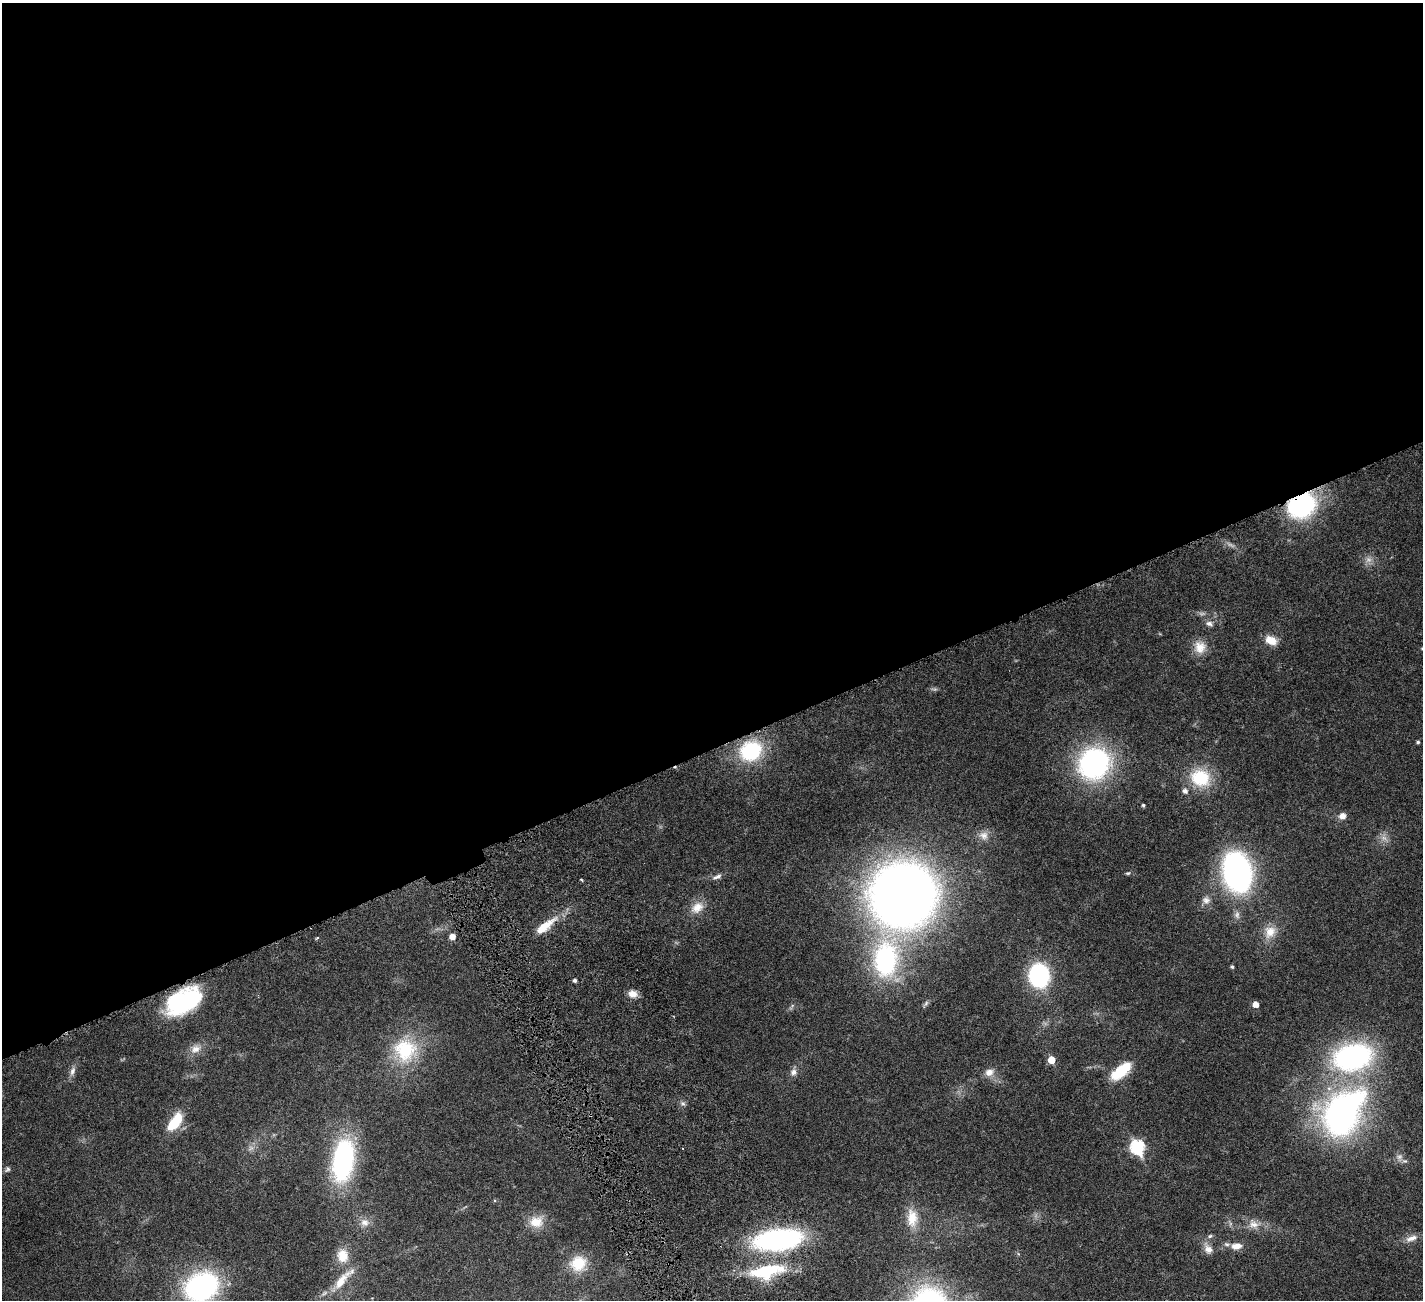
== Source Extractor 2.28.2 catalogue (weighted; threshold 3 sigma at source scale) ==
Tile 2 of 4 x 4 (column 2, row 1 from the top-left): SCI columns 1423-2843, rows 4193-5490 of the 5741 x 5680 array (HDU 1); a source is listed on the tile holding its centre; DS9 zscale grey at full resolution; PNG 1425 x 1302 px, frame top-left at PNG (2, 3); no overlay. Shown black and unused: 58% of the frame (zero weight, under 4 of 8 exposures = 2% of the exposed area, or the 3 px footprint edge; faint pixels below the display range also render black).
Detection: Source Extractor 2.28.2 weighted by HDU 2 'WHT'; one run over the whole footprint, this tile lists its part. Background 0.0348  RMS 0.0021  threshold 0.00866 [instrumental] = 3 sigma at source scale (4.09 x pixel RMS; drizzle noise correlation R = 1.36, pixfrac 0.8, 0.05/0.05 arcsec/px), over >= 5 px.
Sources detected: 67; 6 too faint to see at this stretch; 1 inside a brighter object's white glare — not listed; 1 inside a brighter listed object's ellipse — not listed separately; the other 59 listed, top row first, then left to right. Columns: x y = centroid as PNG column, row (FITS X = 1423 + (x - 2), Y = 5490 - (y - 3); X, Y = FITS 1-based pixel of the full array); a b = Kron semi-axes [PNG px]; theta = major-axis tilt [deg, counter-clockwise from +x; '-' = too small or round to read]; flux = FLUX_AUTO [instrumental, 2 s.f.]
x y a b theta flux
1301 506 30 23 23 23
1209 623 11 7 -16 0.81
1271 640 15 10 -23 2.4
1200 647 17 15 -78 2.8
1418 742 4 4 - 0.31
751 751 25 21 28 13
1094 763 33 30 44 36
1200 778 26 22 -17 8.4
1143 805 4 4 - 0.28
1342 816 7 6 - 1.4
984 835 13 11 -35 1.5
1384 838 9 7 -3 1
1237 872 23 16 -77 84
1128 873 6 4 40 0.27
717 877 13 5 19 0.8
581 880 4 3 - 0.24
903 895 48 47 - 210
1206 900 11 10 - 1.1
697 907 19 13 41 2.6
544 926 29 9 38 4.3
1270 932 18 15 65 2.9
452 936 5 5 - 1.7
317 938 6 3 36 0.2
886 959 45 29 85 27
1232 967 4 4 - 0.31
1039 975 15 12 -88 34
575 980 4 4 - 0.52
633 994 11 9 -11 1.4
184 1001 36 20 27 22
1255 1004 5 5 - 1.6
195 1049 15 11 30 1.8
405 1050 34 31 -88 13
1353 1057 48 32 14 35
1051 1060 5 5 - 3.1
72 1071 12 7 71 0.94
1121 1071 29 12 40 5.6
793 1072 9 8 - 0.93
989 1072 12 10 17 1.6
683 1103 7 4 -1 0.41
1341 1113 56 42 86 55
175 1122 19 9 53 7.4
1137 1147 7 7 - 27
1399 1157 9 7 31 0.82
343 1160 40 20 81 33
7 1169 8 6 53 0.42
912 1218 27 15 -87 4
365 1222 12 9 4 1.4
536 1222 19 15 -1 3.3
1254 1224 15 11 -8 1.9
1210 1236 6 5 - 0.35
1411 1238 17 7 19 1.5
778 1240 39 16 7 48
1236 1246 16 9 4 1.9
1208 1249 13 11 -56 1.5
343 1256 18 15 -83 3.3
578 1263 20 18 28 4.9
766 1271 46 16 11 12
343 1279 41 10 47 4.2
201 1287 30 24 28 37
Overlapping masked pixels (flux is a lower limit): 2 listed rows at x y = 1301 506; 184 1001
Isophote crosses this tile's border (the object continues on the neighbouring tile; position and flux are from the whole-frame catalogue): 1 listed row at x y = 201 1287